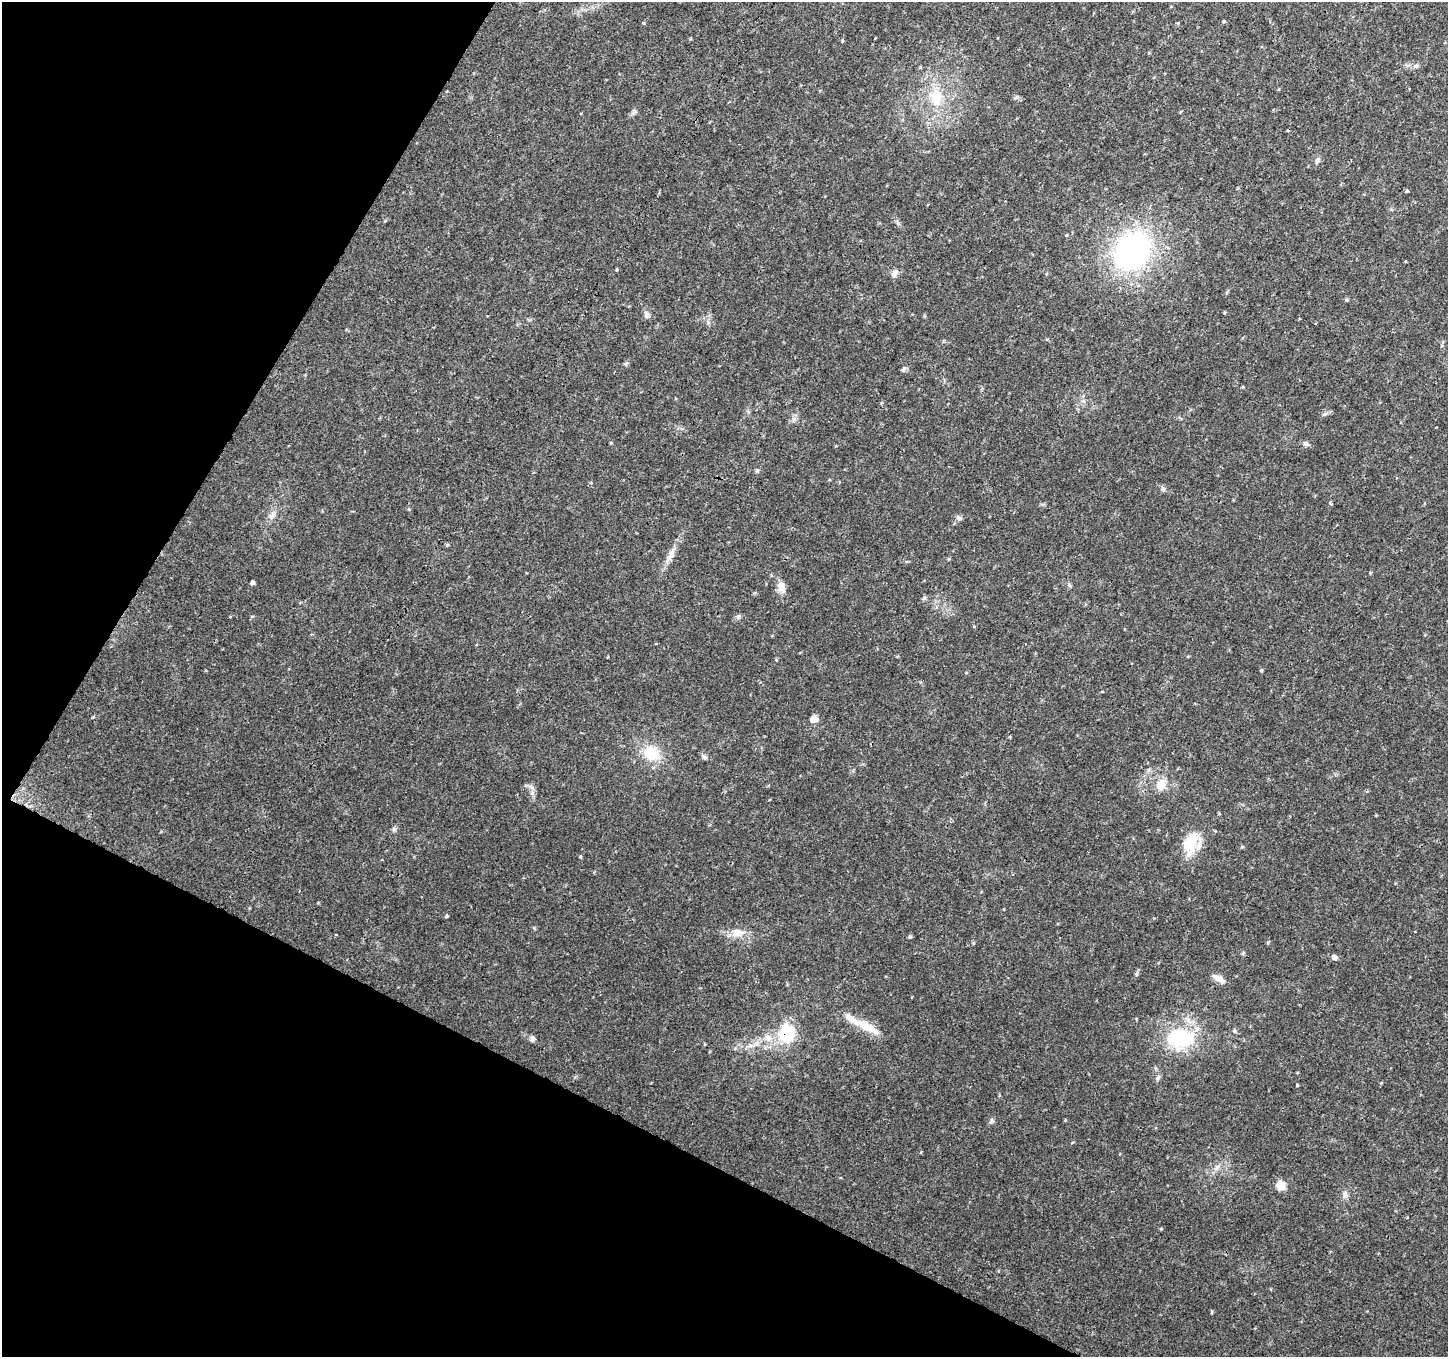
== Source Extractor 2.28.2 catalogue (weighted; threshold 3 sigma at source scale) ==
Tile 9 of 4 x 4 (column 1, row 3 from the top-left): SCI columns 4-1449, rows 1558-2912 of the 5799 x 5891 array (HDU 1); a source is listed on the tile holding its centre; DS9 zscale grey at full resolution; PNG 1450 x 1359 px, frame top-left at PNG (2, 2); no overlay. Shown black and unused: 26% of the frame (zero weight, under 3 of 4 exposures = <1% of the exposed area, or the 3 px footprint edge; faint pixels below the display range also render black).
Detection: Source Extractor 2.28.2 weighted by HDU 2 'WHT'; one run over the whole footprint, this tile lists its part. Background 0.0333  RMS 0.0037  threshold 0.0164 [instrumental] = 3 sigma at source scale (4.5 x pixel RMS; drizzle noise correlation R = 1.50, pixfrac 1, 0.0396/0.0396 arcsec/px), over >= 5 px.
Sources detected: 43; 2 cosmic-ray / hot-pixel residue — not listed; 1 inside a brighter listed object's ellipse — not listed separately; the other 40 listed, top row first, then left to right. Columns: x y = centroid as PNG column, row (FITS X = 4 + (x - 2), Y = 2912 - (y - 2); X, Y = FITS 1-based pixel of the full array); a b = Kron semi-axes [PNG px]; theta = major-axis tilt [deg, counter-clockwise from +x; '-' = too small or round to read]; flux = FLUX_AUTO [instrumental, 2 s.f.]
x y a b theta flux
1416 66 7 4 19 0.66
936 97 25 16 -83 11
1318 160 9 5 46 0.92
1407 191 4 4 - 0.42
1132 251 29 23 54 100
894 273 10 7 66 1.6
1347 300 5 4 - 0.4
646 315 8 6 -90 1
903 369 8 4 53 0.6
1305 443 7 6 - 0.94
1330 503 5 3 - 0.38
273 515 11 7 52 1.9
959 518 8 5 -27 0.82
671 554 18 7 73 2.6
948 559 5 3 - 0.36
252 583 5 4 - 0.68
781 587 16 9 -82 2.9
738 616 7 6 - 0.77
814 719 6 6 - 4
651 753 18 15 -15 10
704 757 8 4 -45 0.76
1161 784 13 10 68 4.5
394 829 6 6 - 0.76
1190 844 29 18 81 9.7
446 916 4 4 - 0.5
737 933 17 10 5 3.9
910 936 5 5 - 0.58
1334 957 7 6 - 1.3
1136 974 7 5 75 0.67
1219 979 16 7 -30 2.6
868 1027 40 11 -25 7.8
1234 1031 6 4 -89 0.54
787 1033 12 11 - 22
1180 1038 40 28 3 25
532 1039 8 6 74 0.95
1158 1077 9 4 55 0.76
991 1120 7 4 -89 0.66
1217 1167 11 4 56 1.1
1281 1185 11 9 -51 3.4
1345 1195 10 6 -84 1.3
Overlapping masked pixels (flux is a lower limit): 1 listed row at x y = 787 1033
Unlisted compact peaks at least as high as the median listed source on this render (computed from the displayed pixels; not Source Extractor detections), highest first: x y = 1297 1085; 1261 670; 924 598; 1212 1311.